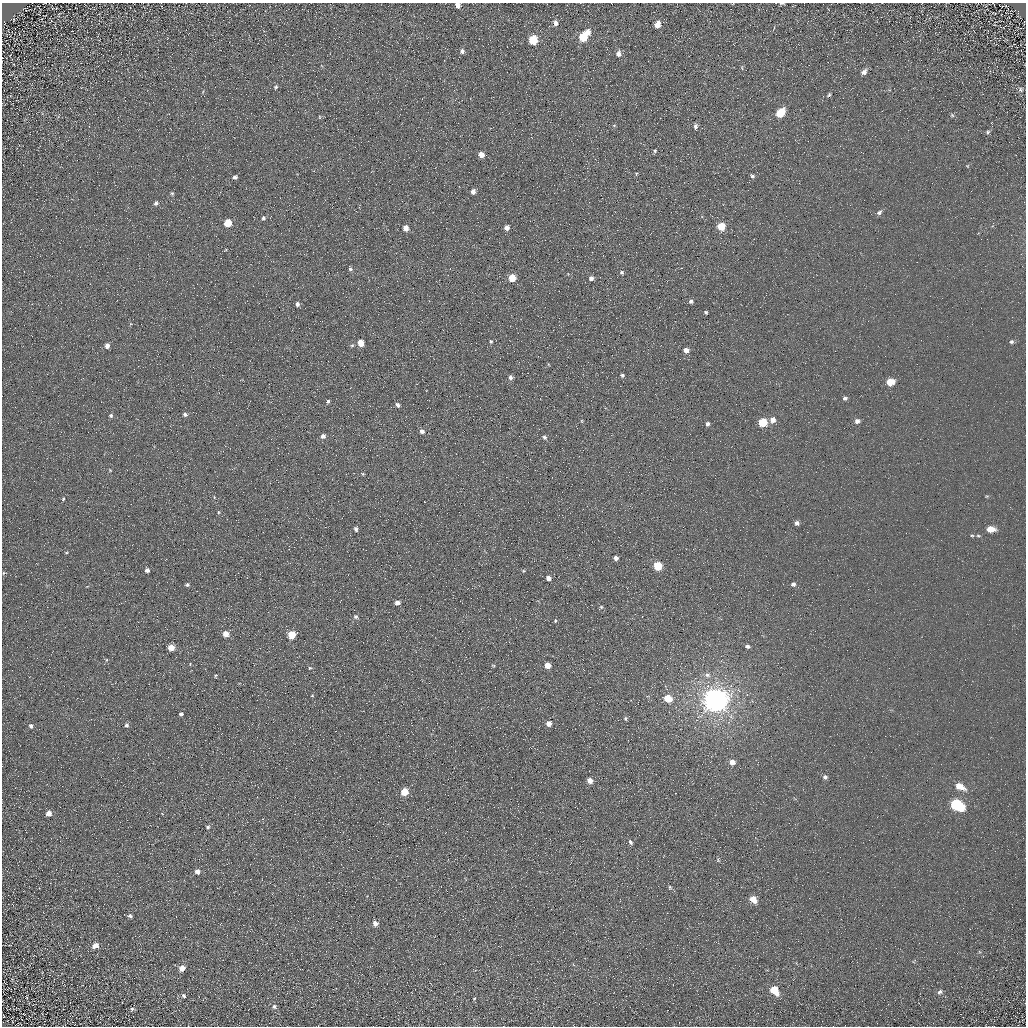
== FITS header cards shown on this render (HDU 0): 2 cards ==
NAXIS1  =                 1024 / Required FITS header
NAXIS2  =                 1024 / Required FITS header

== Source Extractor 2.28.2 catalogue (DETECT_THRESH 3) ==
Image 1024 x 1024 px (HDU 0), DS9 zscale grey, 1 PNG px = 1 image px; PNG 1028 x 1028 px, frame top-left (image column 1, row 1024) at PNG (2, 3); no overlay
Background 5.53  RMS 7.8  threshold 23.3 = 3 sigma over >= 5 px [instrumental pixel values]
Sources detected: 127; all 127 listed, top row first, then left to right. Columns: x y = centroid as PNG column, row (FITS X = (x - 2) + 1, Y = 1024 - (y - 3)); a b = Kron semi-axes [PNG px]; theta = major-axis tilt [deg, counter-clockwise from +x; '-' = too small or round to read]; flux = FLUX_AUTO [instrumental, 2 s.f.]
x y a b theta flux
782 3 7 3 -5 800
458 5 5 4 - 2600
407 11 2 2 - 730
555 23 6 5 - 2100
657 25 6 5 - 5100
588 32 6 5 - 3400
583 37 7 5 68 17000
533 40 6 5 - 20000
462 51 5 5 - 1900
618 54 7 5 89 2400
864 72 7 5 40 2300
276 87 5 4 - 690
1020 89 7 5 -48 1200
829 95 6 4 56 750
780 113 7 5 53 17000
952 115 6 5 - 770
320 117 5 3 - 430
614 125 5 3 - 490
695 126 7 5 80 1600
988 132 5 4 - 850
655 151 5 4 - 860
481 155 5 4 - 4900
636 174 5 3 - 550
752 176 6 5 - 1100
235 177 4 4 - 1200
473 191 4 4 - 2900
172 193 5 4 - 670
156 203 5 5 - 1100
879 212 7 5 34 1500
263 218 5 4 - 960
228 223 5 5 - 12000
721 226 5 5 - 17000
406 228 5 4 - 4200
507 228 5 5 - 2900
350 269 5 5 - 920
622 272 6 5 - 850
512 278 5 5 - 11000
591 278 5 5 - 2000
691 301 4 4 - 1200
297 304 5 4 - 1500
706 312 3 3 - 710
491 341 5 4 - 720
1011 342 6 5 - 1000
361 343 5 5 - 7400
107 346 5 4 - 2100
686 350 5 4 - 3600
622 375 4 3 - 1200
510 377 6 5 - 1600
890 382 6 5 - 11000
845 398 5 5 - 1300
328 401 5 4 - 980
397 405 6 5 - 1400
185 414 5 5 - 1200
111 416 5 5 - 930
773 420 6 5 - 3500
582 421 5 3 - 480
857 421 6 5 - 2100
763 422 5 5 - 21000
707 424 4 4 - 1400
422 431 5 5 - 1800
323 436 6 5 - 1700
544 437 6 5 - 1100
110 470 5 3 - 420
363 474 5 4 - 630
214 497 4 3 - 360
63 499 6 4 75 700
218 512 5 3 - 480
797 523 5 5 - 1800
356 529 5 4 - 1100
990 529 7 5 -2 6400
972 535 5 3 - 490
978 536 5 3 - 520
66 553 4 3 - 540
616 558 5 5 - 2100
658 566 5 5 - 19000
147 570 4 4 - 1600
523 571 5 3 - 490
4 573 4 4 - 510
548 578 5 4 - 2700
793 584 5 5 - 1500
187 585 5 4 - 840
397 603 5 4 - 2400
601 607 6 5 - 820
356 617 6 5 - 1000
555 621 5 4 - 620
226 634 5 5 - 5300
291 635 5 5 - 15000
747 646 5 4 - 1400
171 648 5 5 - 7500
106 660 5 3 - 570
493 665 5 3 - 450
548 665 5 4 - 5400
310 668 4 4 - 540
216 675 5 3 - 510
707 675 8 6 -14 2000
312 695 4 4 - 480
668 698 5 5 - 12000
715 700 8 7 - 820000
181 714 4 4 - 1300
625 719 5 4 - 740
549 724 5 4 - 4000
126 725 5 4 - 1300
31 726 6 5 - 1400
732 762 5 5 - 3800
825 777 5 4 - 1300
590 781 4 4 - 4700
960 786 9 6 -26 7600
404 792 5 5 - 14000
957 805 9 6 -29 60000
49 813 5 5 - 3200
162 813 5 3 - 420
208 827 6 5 - 1100
630 842 6 5 - 1200
718 860 5 5 - 610
197 871 5 5 - 2600
670 887 5 4 - 640
753 899 6 5 - 7100
130 916 6 5 - 1200
375 923 5 5 - 2700
95 946 7 6 - 3700
182 968 6 6 - 3900
774 990 8 6 -54 13000
940 992 7 5 30 1400
183 995 6 4 -48 1100
474 999 4 4 - 510
274 1007 7 6 - 1400
132 1010 9 5 66 1100
At the frame edge (FLAGS 8, measured only in part): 2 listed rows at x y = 782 3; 458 5